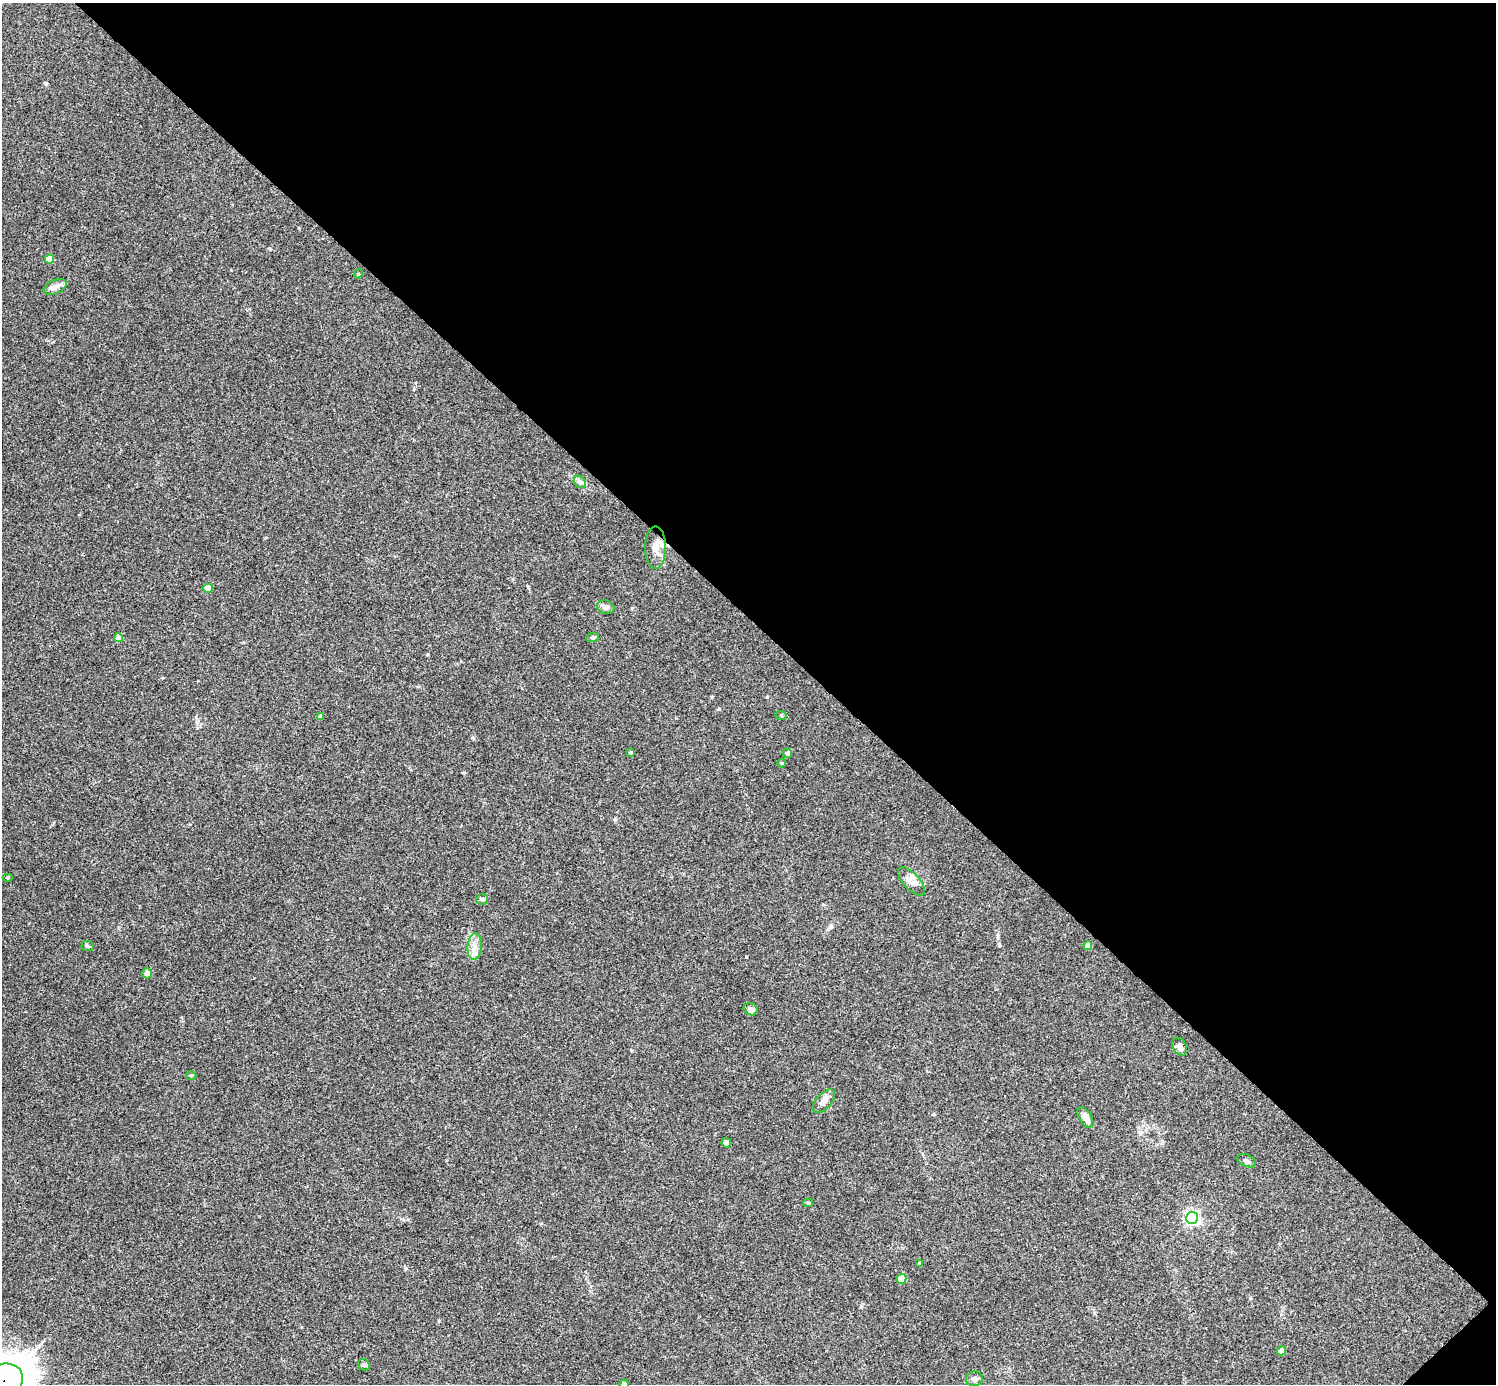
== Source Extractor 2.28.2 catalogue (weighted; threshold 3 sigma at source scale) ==
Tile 8 of 4 x 4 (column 4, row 2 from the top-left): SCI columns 4484-5977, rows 2921-4302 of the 5984 x 5984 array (HDU 1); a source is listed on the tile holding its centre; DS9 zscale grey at full resolution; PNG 1498 x 1386 px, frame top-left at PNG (2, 3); each listed source drawn as its Kron ellipse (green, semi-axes under 4 px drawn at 4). Shown black and unused: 45% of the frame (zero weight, under 3 of 4 exposures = <1% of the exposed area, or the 3 px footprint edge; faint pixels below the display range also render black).
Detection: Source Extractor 2.28.2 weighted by HDU 2 'WHT'; one run over the whole footprint, this tile lists its part. Background 0.0342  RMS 0.0047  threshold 0.0212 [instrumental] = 3 sigma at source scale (4.5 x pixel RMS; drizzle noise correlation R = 1.50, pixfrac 1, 0.05/0.05 arcsec/px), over >= 5 px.
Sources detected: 38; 1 inside a brighter listed object's ellipse — not listed separately; the other 37 listed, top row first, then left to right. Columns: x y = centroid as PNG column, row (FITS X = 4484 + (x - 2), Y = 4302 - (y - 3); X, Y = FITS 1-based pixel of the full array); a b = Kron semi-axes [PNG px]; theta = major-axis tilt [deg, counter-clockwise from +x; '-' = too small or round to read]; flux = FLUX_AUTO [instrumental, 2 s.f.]
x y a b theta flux
49 259 5 4 - 7.9
358 274 4 3 - 0.4
55 287 12 7 24 2.2
580 482 7 5 -45 1.2
656 548 21 10 -90 5.3
208 588 5 4 - 6.7
606 607 9 6 -15 2.3
593 637 6 4 7 0.65
118 638 4 4 - 4
781 715 6 3 -19 0.45
321 716 4 4 - 1.6
630 752 4 3 - 0.49
788 753 5 4 - 1.6
782 763 4 4 - 0.44
7 877 5 3 - 0.49
912 881 18 8 -47 3.3
482 899 6 5 - 0.76
88 946 6 5 - 0.74
1088 946 4 4 - 3.6
475 947 13 7 85 3
147 973 5 5 - 3.1
751 1009 7 6 - 1.9
1180 1046 9 6 -60 2.1
191 1075 5 3 - 0.41
824 1101 14 7 47 2.8
1085 1117 11 6 -60 3.5
726 1143 5 4 - 1.9
1246 1161 10 6 -24 1.2
808 1203 5 4 - 0.65
1192 1218 6 6 - 110
919 1263 3 3 - 0.86
902 1279 5 4 - 10
1281 1351 4 4 - 2.5
364 1365 6 5 - 0.74
974 1379 8 7 - 1.6
4 1380 19 16 22 1300
624 1384 4 4 - 1.6
Overlapping masked pixels (flux is a lower limit): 1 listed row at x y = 4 1380
Isophote crosses this tile's border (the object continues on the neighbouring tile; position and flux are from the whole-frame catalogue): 2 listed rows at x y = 4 1380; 624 1384
Unlisted compact peaks at least as high as the median listed source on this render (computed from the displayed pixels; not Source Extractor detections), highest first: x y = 746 957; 46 84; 719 709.